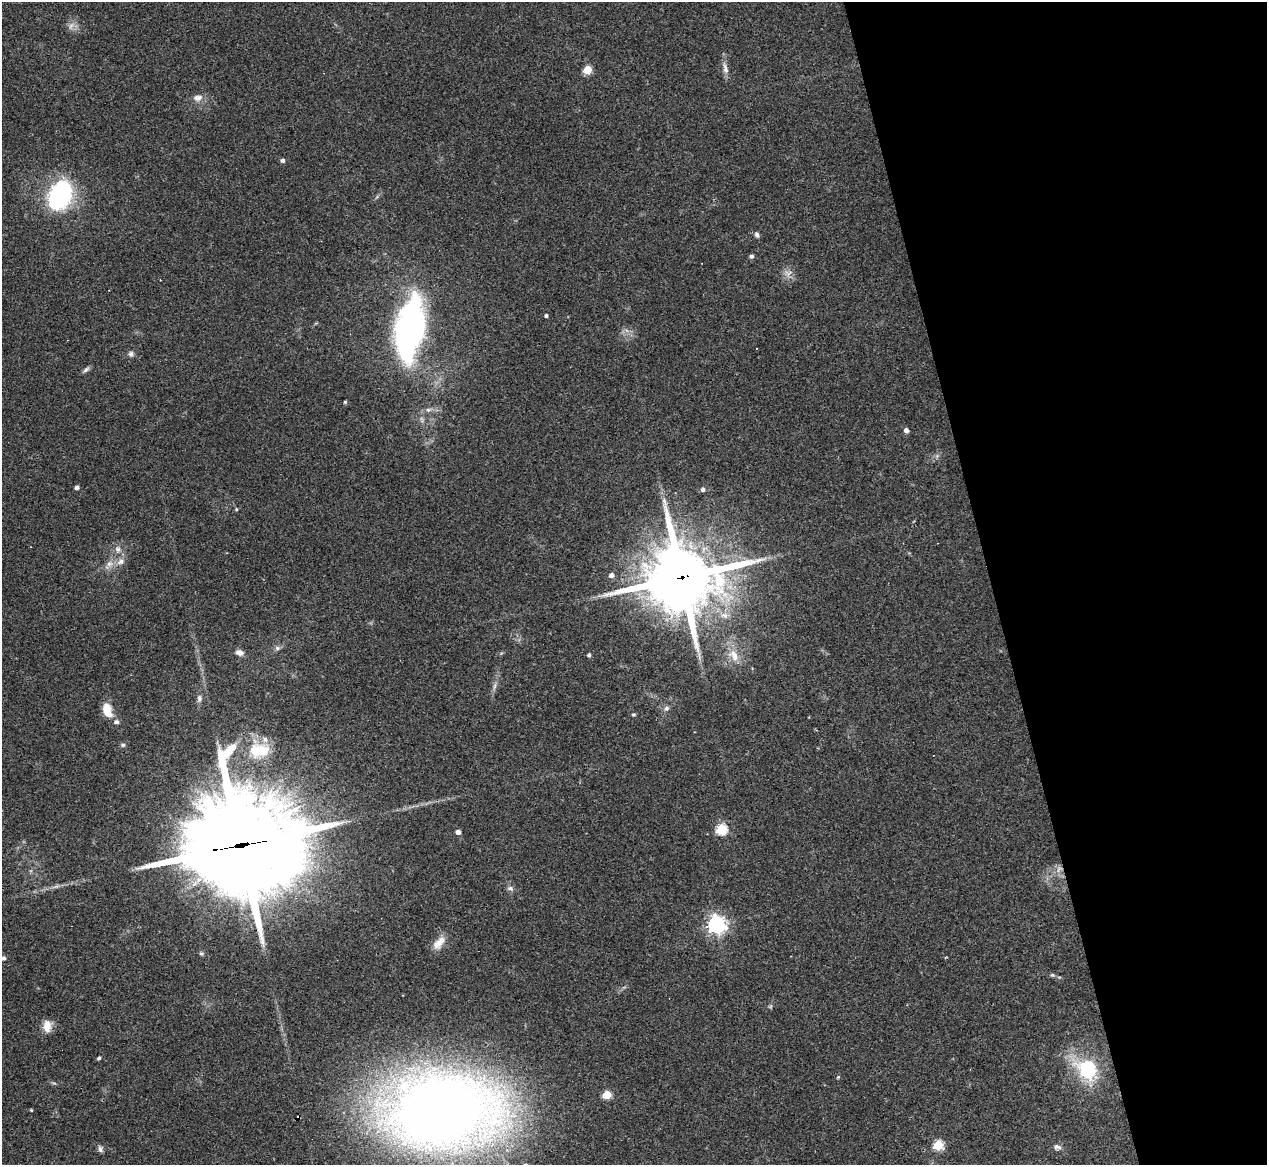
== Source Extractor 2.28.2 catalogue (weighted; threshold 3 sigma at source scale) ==
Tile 12 of 4 x 4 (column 4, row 3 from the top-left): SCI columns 3797-5061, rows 1416-2578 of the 5061 x 5039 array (HDU 1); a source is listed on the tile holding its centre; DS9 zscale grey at full resolution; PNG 1269 x 1167 px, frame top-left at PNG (2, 2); no overlay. Shown black and unused: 22% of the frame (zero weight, under 3 of 4 exposures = <1% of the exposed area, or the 3 px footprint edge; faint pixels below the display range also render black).
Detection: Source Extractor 2.28.2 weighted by HDU 2 'WHT'; one run over the whole footprint, this tile lists its part. Background 0.0954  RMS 0.0058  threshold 0.026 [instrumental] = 3 sigma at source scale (4.5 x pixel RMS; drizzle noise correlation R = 1.50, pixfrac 1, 0.05/0.05 arcsec/px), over >= 5 px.
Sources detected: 64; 2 too faint to see at this stretch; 4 cosmic-ray / hot-pixel residue — not listed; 1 inside a brighter listed object's ellipse — not listed separately; the other 57 listed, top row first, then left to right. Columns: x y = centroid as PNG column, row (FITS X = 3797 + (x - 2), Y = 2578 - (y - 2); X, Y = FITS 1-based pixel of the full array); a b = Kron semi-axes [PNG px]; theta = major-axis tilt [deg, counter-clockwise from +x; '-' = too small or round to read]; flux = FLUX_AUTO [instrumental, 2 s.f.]
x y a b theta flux
725 69 17 7 -79 3.7
587 70 5 5 - 24
198 98 14 9 4 4
283 160 5 4 - 1.7
60 195 28 19 66 86
757 235 8 5 -66 1.6
751 256 5 5 - 1.3
788 273 10 9 - 3.7
546 316 4 4 - 1.1
410 329 49 21 81 210
131 354 7 7 - 1.7
86 370 10 5 41 1.6
345 402 4 4 - 0.85
428 410 8 5 5 1.9
906 430 5 5 - 2.6
77 487 4 3 - 2.1
703 489 4 4 - 1.8
236 509 4 4 - 0.68
118 549 9 8 - 3.1
121 561 12 9 30 3.8
110 564 10 8 11 3.6
611 575 5 5 - 2.5
681 578 24 22 6 4600
724 615 12 8 -17 4.5
277 648 6 6 - 1.5
239 653 10 7 -14 2.7
589 655 4 4 - 1.4
733 655 20 12 -51 9.2
494 686 11 4 79 1.9
199 698 10 7 82 2.2
666 708 7 7 - 1.9
107 711 16 9 -74 10
634 714 5 5 - 0.85
117 722 5 5 - 1.9
123 745 7 5 -13 1.1
259 750 27 17 3 22
721 829 6 5 - 48
458 832 4 4 - 3.1
242 845 47 32 8 13000
1059 869 10 6 46 3.1
56 887 11 4 15 1.9
510 888 9 6 -18 1.9
716 924 7 7 - 280
439 943 21 10 49 6.3
201 954 6 5 - 0.97
3 958 7 6 - 1.5
1052 975 6 5 - 0.87
47 1026 15 10 88 6.3
99 1058 4 3 - 1.2
1088 1069 16 12 -43 50
838 1077 4 4 - 0.74
607 1095 5 5 - 25
31 1110 3 3 - 0.57
440 1111 79 51 1 1100
938 1145 5 5 - 35
1057 1147 10 7 -16 2.2
100 1149 8 6 -64 1.9
Overlapping masked pixels (flux is a lower limit): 3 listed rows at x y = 681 578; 242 845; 1059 869
Isophote crosses this tile's border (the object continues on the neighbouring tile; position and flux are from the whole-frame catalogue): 1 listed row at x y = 3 958